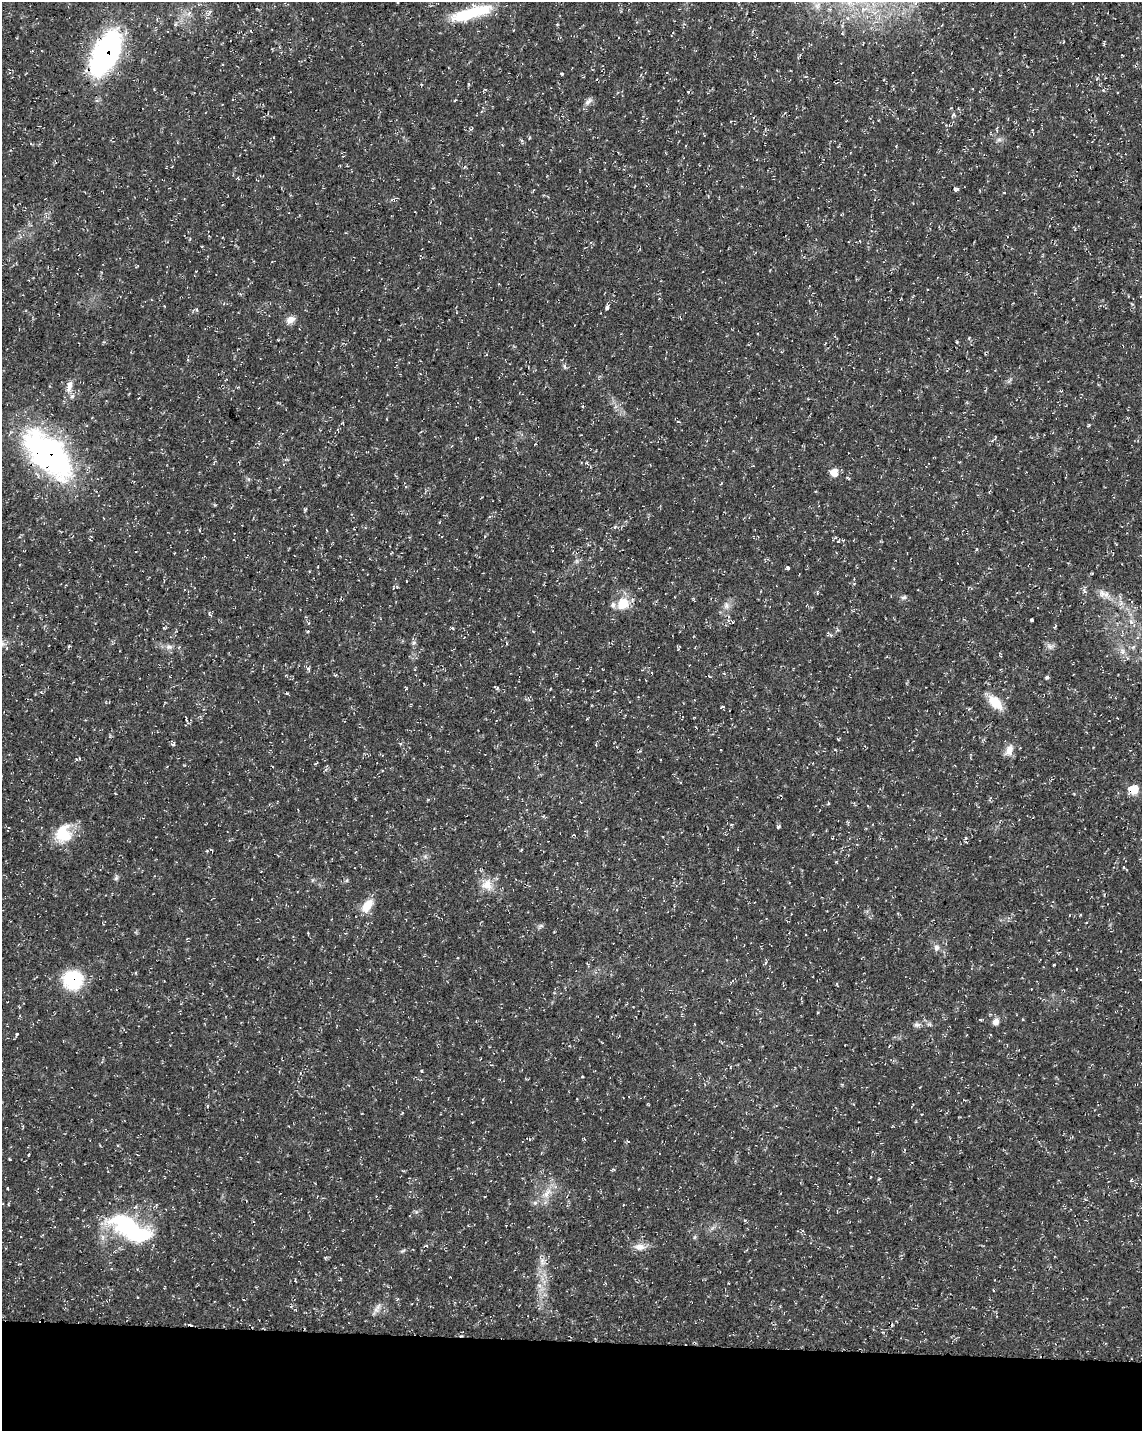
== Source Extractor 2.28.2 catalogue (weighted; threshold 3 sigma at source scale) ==
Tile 10 of 4 x 3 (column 2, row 3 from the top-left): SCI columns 1153-2292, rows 288-1716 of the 4576 x 4806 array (HDU 1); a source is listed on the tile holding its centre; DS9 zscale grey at full resolution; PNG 1144 x 1433 px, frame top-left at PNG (2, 2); no overlay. Shown black and unused: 6% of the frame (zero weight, under 3 of 4 exposures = <1% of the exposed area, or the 3 px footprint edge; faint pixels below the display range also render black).
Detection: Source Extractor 2.28.2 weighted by HDU 2 'WHT'; one run over the whole footprint, this tile lists its part. Background 0.0136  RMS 0.0022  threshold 0.01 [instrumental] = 3 sigma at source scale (4.5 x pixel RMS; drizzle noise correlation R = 1.50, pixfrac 1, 0.0396/0.0396 arcsec/px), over >= 5 px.
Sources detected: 95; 2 inside a brighter object's white glare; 3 cosmic-ray / hot-pixel residue — not listed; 1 inside a brighter listed object's ellipse — not listed separately; the other 89 listed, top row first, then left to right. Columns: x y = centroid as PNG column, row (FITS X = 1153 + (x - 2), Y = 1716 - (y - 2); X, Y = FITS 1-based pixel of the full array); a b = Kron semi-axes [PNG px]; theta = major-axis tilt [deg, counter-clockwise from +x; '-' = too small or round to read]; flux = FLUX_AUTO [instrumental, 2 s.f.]
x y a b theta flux
471 13 49 12 16 12
557 24 4 3 - 0.17
1063 42 3 2 - 0.16
1104 43 7 3 86 0.23
106 53 31 14 63 76
1122 55 3 2 - 0.15
562 74 4 3 - 0.3
836 83 6 4 28 0.29
1103 90 4 4 - 0.23
455 100 4 2 - 0.19
588 101 13 6 45 0.79
954 115 6 5 - 0.47
999 140 7 4 0 0.53
955 189 6 5 - 0.48
165 306 3 2 - 0.16
607 308 6 3 74 0.61
197 309 5 3 - 0.27
291 320 13 8 25 1.5
969 338 4 4 - 0.33
565 367 6 4 -71 0.34
69 386 18 7 77 1.7
1089 425 5 2 - 0.22
48 455 55 27 -45 67
834 472 8 8 - 2.4
215 505 5 3 - 0.2
615 527 5 4 - 0.36
199 530 5 3 - 0.19
835 538 6 3 19 0.24
839 541 6 2 68 0.17
577 561 7 4 71 0.41
788 568 4 3 - 0.76
1084 591 7 4 -71 0.42
817 592 6 3 83 0.24
1102 593 11 9 -74 1.3
904 597 7 6 - 0.55
623 603 17 15 34 4.4
726 605 10 7 88 1.1
209 613 6 4 -89 0.37
1031 620 3 3 - 0.47
1131 622 9 5 -54 0.77
164 628 5 3 - 0.23
308 631 4 3 - 0.25
831 635 5 5 - 0.4
413 643 6 5 - 0.47
1049 646 8 5 -60 0.72
169 647 9 7 -8 0.97
1122 651 11 7 -72 1.3
308 668 6 4 0 0.37
335 675 5 3 - 0.2
1047 677 5 5 - 0.37
497 688 6 4 61 0.31
995 702 19 11 -46 4.4
722 707 5 3 - 0.26
186 720 6 3 -69 0.27
838 739 4 3 - 0.19
173 744 6 3 12 0.34
1009 750 15 9 66 2
1133 789 8 7 - 5.9
543 816 4 4 - 0.26
731 825 4 4 - 0.27
778 827 4 3 - 0.46
63 833 23 20 76 6.8
207 851 4 3 - 0.19
116 878 8 5 73 0.47
487 885 17 15 -58 3.1
367 906 17 9 56 3.8
540 926 8 5 24 0.46
936 947 8 7 - 0.8
765 963 5 3 - 0.24
1054 965 2 2 - 0.19
1076 969 3 2 - 0.15
73 980 19 18 - 13
981 1019 3 3 - 0.24
996 1022 9 7 46 1.2
917 1025 9 7 -7 0.69
17 1034 4 2 - 0.17
402 1113 4 3 - 0.19
613 1170 6 3 8 0.25
547 1193 19 8 53 2.8
745 1220 4 3 - 0.22
130 1227 39 26 13 16
695 1237 6 4 87 0.3
639 1247 16 9 -2 1.8
403 1251 9 4 31 0.37
542 1261 11 7 -81 1.2
539 1285 7 4 -1 0.55
164 1288 3 2 - 0.16
993 1290 4 2 - 0.19
377 1308 16 6 55 1.2
Overlapping masked pixels (flux is a lower limit): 4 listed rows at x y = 106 53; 48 455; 1133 789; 73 980
Unlisted compact peaks at least as high as the median listed source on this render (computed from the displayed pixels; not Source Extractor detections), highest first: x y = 421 1071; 305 510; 10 1159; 416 1212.